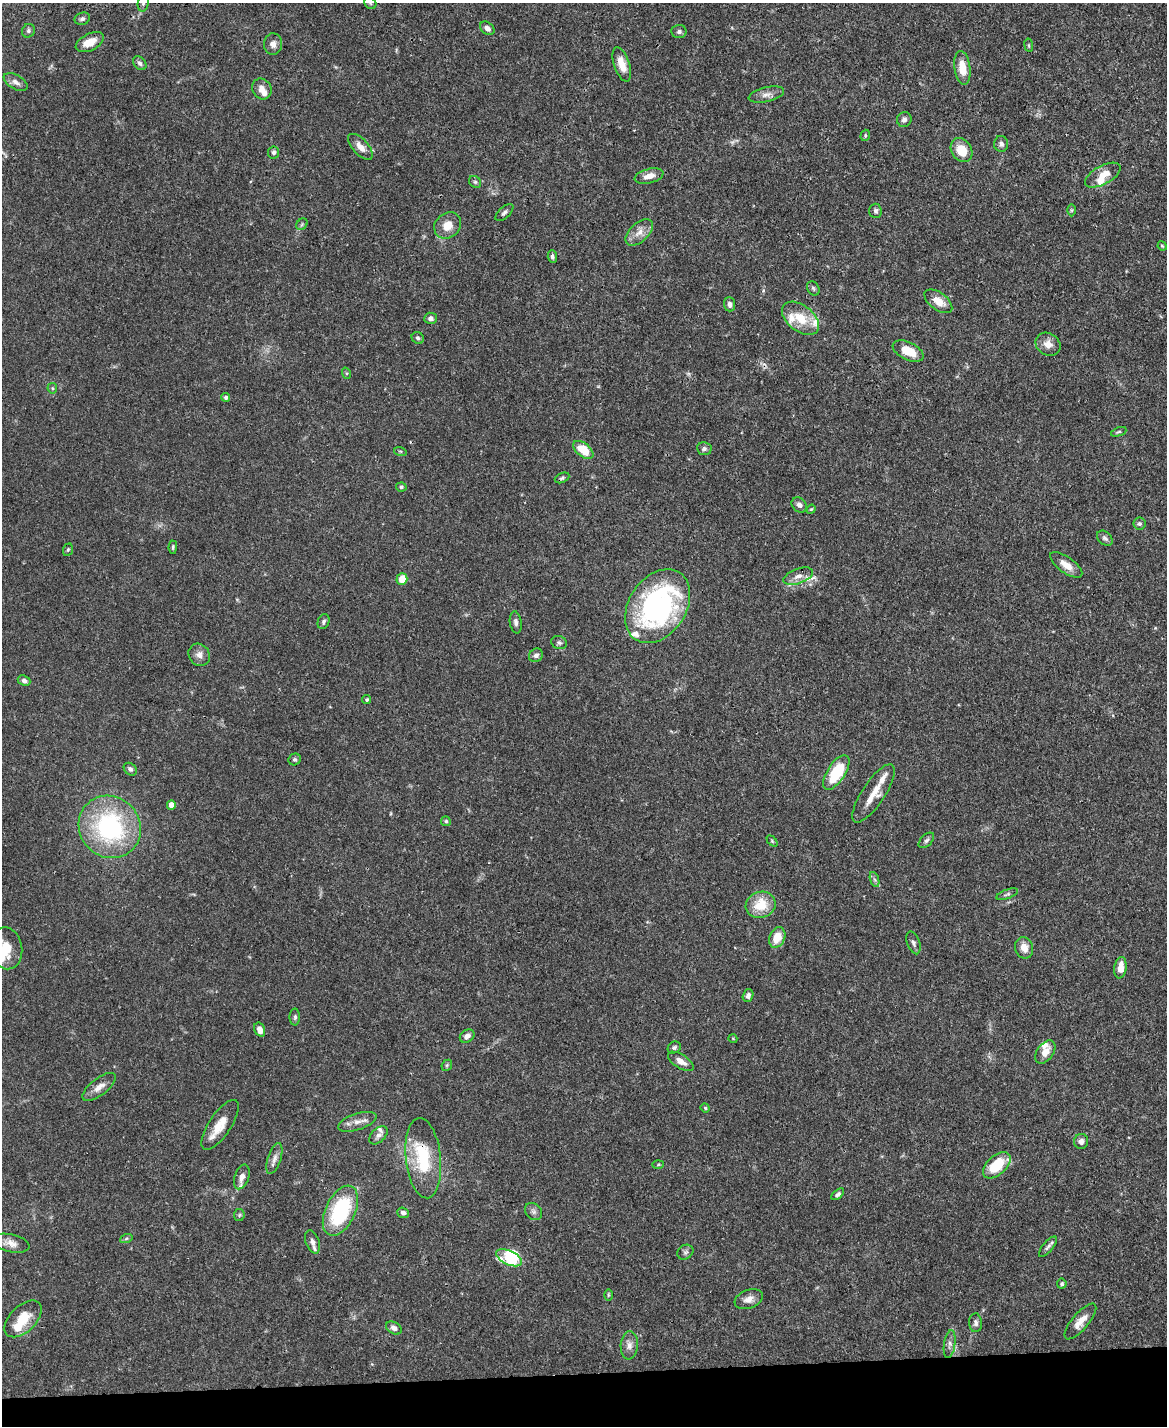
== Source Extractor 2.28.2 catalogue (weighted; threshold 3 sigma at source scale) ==
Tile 10 of 4 x 3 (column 2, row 3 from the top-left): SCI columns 1168-2332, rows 242-1665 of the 4666 x 4644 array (HDU 1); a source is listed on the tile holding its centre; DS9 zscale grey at full resolution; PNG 1169 x 1428 px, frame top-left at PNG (2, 3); each listed source drawn as its Kron ellipse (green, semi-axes under 4 px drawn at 4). Shown black and unused: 4% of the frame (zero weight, under 3 of 4 exposures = <1% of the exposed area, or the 3 px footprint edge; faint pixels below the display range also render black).
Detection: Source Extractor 2.28.2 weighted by HDU 2 'WHT'; one run over the whole footprint, this tile lists its part. Background 0.0889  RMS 0.0036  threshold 0.0163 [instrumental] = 3 sigma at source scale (4.5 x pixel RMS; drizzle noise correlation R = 1.50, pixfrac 1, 0.05/0.05 arcsec/px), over >= 5 px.
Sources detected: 139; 1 too faint to see at this stretch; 3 inside a brighter object's white glare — neither listed nor drawn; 12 inside a brighter listed object's ellipse — not listed separately; the other 123 listed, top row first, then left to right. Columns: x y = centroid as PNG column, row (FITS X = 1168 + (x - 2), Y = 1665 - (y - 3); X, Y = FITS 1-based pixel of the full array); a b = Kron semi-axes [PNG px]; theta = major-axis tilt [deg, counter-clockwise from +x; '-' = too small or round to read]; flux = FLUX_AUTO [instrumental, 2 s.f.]
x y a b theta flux
143 3 9 5 82 1.1
370 3 7 5 -47 0.63
82 19 8 6 17 0.99
487 28 8 5 -39 1.6
28 31 7 6 - 0.9
679 32 7 6 - 1
90 42 15 8 27 4.8
273 44 11 9 88 2.2
1029 45 7 3 -82 0.42
140 63 8 5 -48 0.98
622 64 18 8 -72 4.6
962 68 17 8 -83 5.7
16 82 13 7 -29 1.9
262 89 11 9 -56 2.7
766 94 18 7 13 2.3
904 119 7 7 - 1.3
865 135 6 4 72 0.5
1001 144 8 7 - 1.2
360 147 16 7 -48 3
962 150 13 10 -57 7
274 152 6 5 - 0.9
1103 175 19 9 29 5.2
649 176 15 7 14 3.2
475 182 6 5 - 0.73
1071 210 6 4 90 0.51
875 211 7 6 - 1
504 213 11 5 42 1.1
302 224 6 5 - 0.63
448 225 14 12 41 5.1
639 232 17 9 43 3.5
1162 246 5 4 - 0.39
552 256 6 4 -86 0.82
813 288 7 5 -57 0.71
938 301 16 8 -37 4
729 304 7 5 -86 1.4
431 318 6 5 - 1.3
801 318 21 13 -38 9
418 338 6 5 - 0.84
1048 344 13 11 -33 3.3
908 351 16 8 -26 7
346 373 6 4 -71 0.46
52 388 5 5 - 0.48
226 397 4 4 - 0.86
1119 432 8 4 21 0.57
704 449 7 6 - 0.98
583 450 12 6 -38 7.8
400 451 6 4 -18 0.49
562 478 8 5 23 0.69
401 487 5 4 - 0.58
799 505 8 6 -43 1.6
811 509 5 4 - 0.4
1139 524 6 6 - 0.79
1105 538 9 6 -44 1
173 547 6 4 89 0.61
68 550 6 5 - 0.49
1066 565 19 8 -35 3.8
798 576 15 7 20 2.7
402 579 6 5 - 5.7
658 606 40 28 56 82
324 622 7 5 71 0.84
516 622 11 6 -82 1.3
559 643 8 6 -21 0.91
199 655 12 10 -53 2.3
536 655 7 6 - 1.3
24 681 6 5 - 1.1
367 699 5 4 - 0.58
295 759 6 5 - 0.78
130 769 7 5 -39 1
836 772 20 9 57 17
873 793 34 11 56 6.7
171 805 4 4 - 3.1
446 821 5 5 - 0.57
110 827 32 30 -48 48
926 840 9 5 44 0.95
772 841 6 4 -46 0.47
875 880 8 3 -71 0.8
1007 894 11 4 21 0.86
761 905 15 13 19 9
777 937 10 7 67 5.7
913 943 12 6 -70 1.1
6 948 21 16 -80 9.6
1024 948 11 9 -70 3.4
1120 968 11 6 82 4.6
748 995 6 5 - 1.2
295 1017 8 5 90 0.8
260 1030 7 5 -66 2.8
467 1036 8 6 35 1.7
733 1039 4 3 - 0.28
674 1047 7 5 29 0.73
1045 1052 13 8 54 3.6
681 1061 14 6 -32 2.7
447 1065 6 4 48 0.51
99 1087 20 8 38 3
705 1108 4 4 - 0.42
357 1122 20 8 18 3.1
220 1125 29 11 56 6.5
378 1135 11 7 44 1.6
1081 1141 7 7 - 1.5
274 1158 16 6 73 2
423 1158 40 17 -84 19
658 1165 6 4 2 0.43
997 1165 16 9 42 13
242 1177 13 7 71 2.1
838 1194 7 4 39 0.92
340 1211 27 15 65 32
533 1212 10 7 -45 1.2
403 1213 6 5 - 1
239 1215 6 5 - 0.61
126 1239 6 4 20 0.61
312 1242 12 6 -69 1.9
11 1243 19 8 -13 2.8
1048 1247 13 5 50 1.2
685 1252 8 7 - 1
509 1258 14 7 -25 11
1062 1284 5 5 - 0.59
608 1295 6 4 90 0.42
749 1299 15 9 21 2.6
23 1319 22 13 44 8.4
1080 1321 22 8 50 4.2
976 1323 9 6 -88 1.2
394 1328 8 5 -29 1.5
950 1344 14 5 81 1.7
629 1345 14 8 86 2.3
Overlapping masked pixels (flux is a lower limit): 2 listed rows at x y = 658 606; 423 1158
Isophote crosses this tile's border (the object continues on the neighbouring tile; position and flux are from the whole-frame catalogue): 3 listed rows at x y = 143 3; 370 3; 6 948